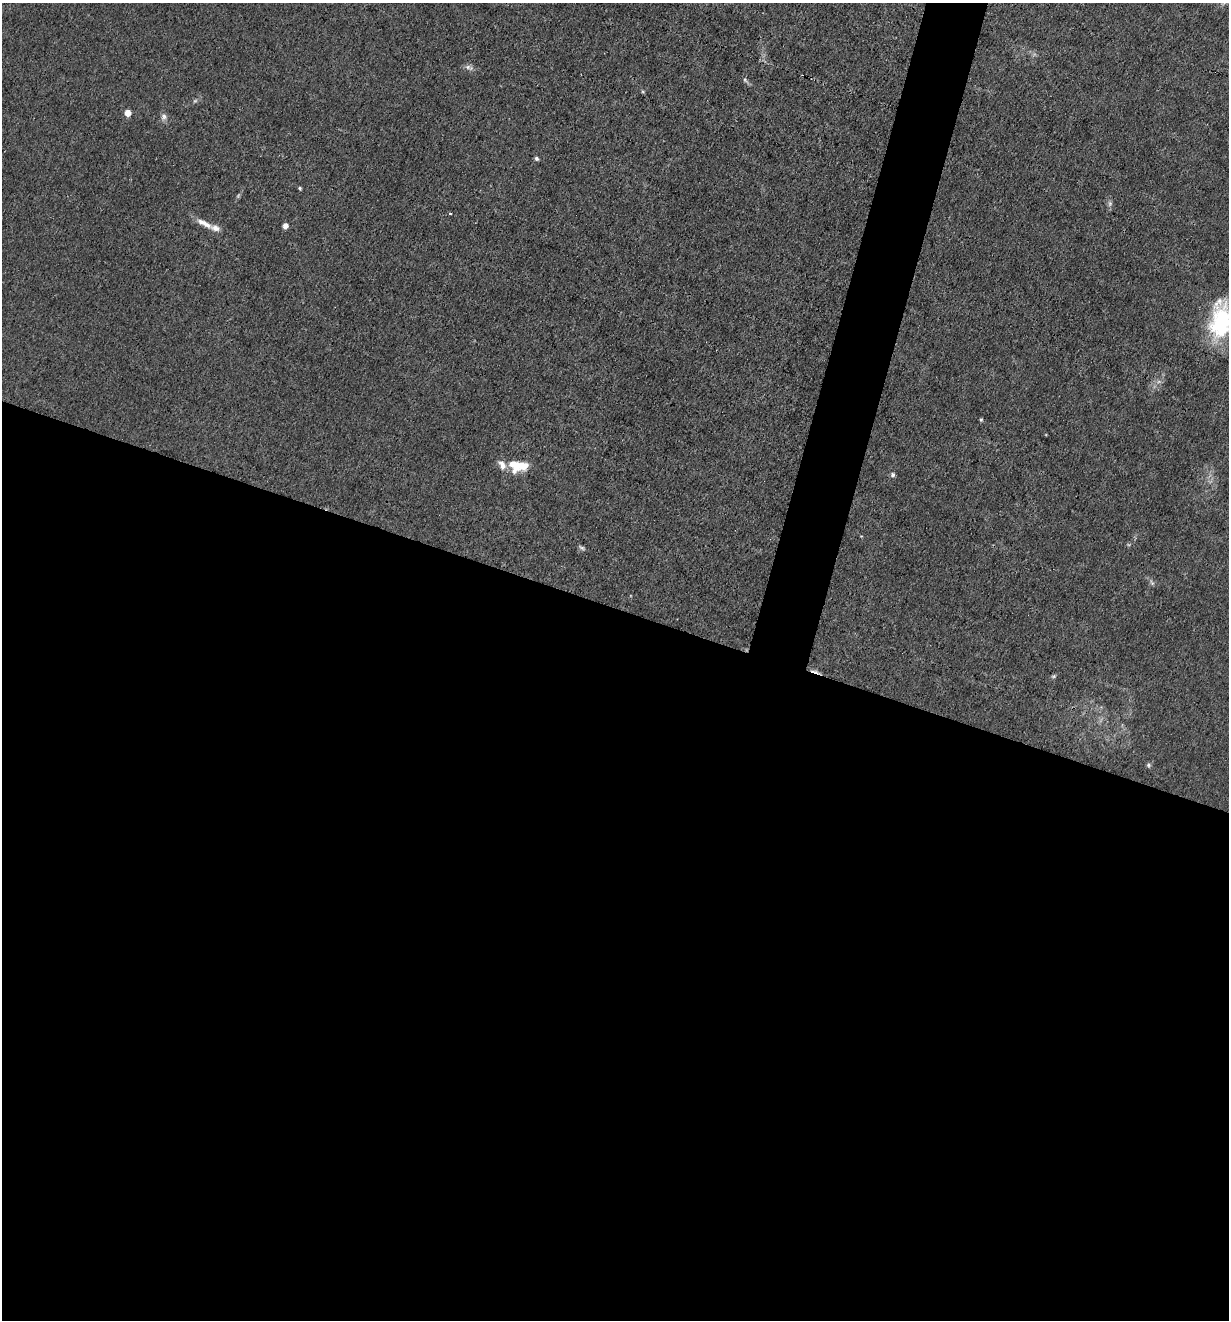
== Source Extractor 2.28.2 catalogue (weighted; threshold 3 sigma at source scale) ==
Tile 14 of 4 x 4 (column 2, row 4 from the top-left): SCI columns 1357-2583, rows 1-1318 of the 5293 x 5273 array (HDU 1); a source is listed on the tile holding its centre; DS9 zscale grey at full resolution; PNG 1231 x 1322 px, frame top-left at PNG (2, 3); no overlay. Shown black and unused: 57% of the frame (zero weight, under 3 of 4 exposures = <1% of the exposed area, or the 3 px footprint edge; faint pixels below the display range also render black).
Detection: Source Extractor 2.28.2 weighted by HDU 2 'WHT'; one run over the whole footprint, this tile lists its part. Background 0.0242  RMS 0.003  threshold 0.0133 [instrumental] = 3 sigma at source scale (4.5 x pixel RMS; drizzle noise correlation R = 1.50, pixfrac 1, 0.05/0.05 arcsec/px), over >= 5 px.
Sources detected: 24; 2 too faint to see at this stretch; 1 cosmic-ray / hot-pixel residue — not listed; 2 inside a brighter listed object's ellipse — not listed separately; the other 19 listed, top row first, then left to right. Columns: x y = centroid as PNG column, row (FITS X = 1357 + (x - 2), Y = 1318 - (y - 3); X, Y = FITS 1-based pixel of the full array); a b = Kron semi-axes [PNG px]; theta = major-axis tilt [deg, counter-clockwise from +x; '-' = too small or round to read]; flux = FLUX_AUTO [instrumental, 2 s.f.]
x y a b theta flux
468 67 12 6 -17 1.2
745 80 7 4 -46 0.61
128 113 5 4 - 5.2
164 117 10 7 76 1.1
536 158 6 4 -47 0.63
300 188 4 3 - 0.4
1110 203 8 6 90 0.84
450 214 3 3 - 0.43
204 223 25 7 -27 3.1
285 226 6 5 - 1.5
1221 320 43 26 79 29
981 420 4 3 - 0.4
502 465 14 8 -64 2.4
522 465 17 12 19 5
892 475 6 5 - 0.76
582 548 10 4 -30 0.66
1152 583 9 4 -55 0.68
1054 676 7 5 27 0.53
1149 765 6 5 - 0.57
Isophote crosses this tile's border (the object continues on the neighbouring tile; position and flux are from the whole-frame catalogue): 1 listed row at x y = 1221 320